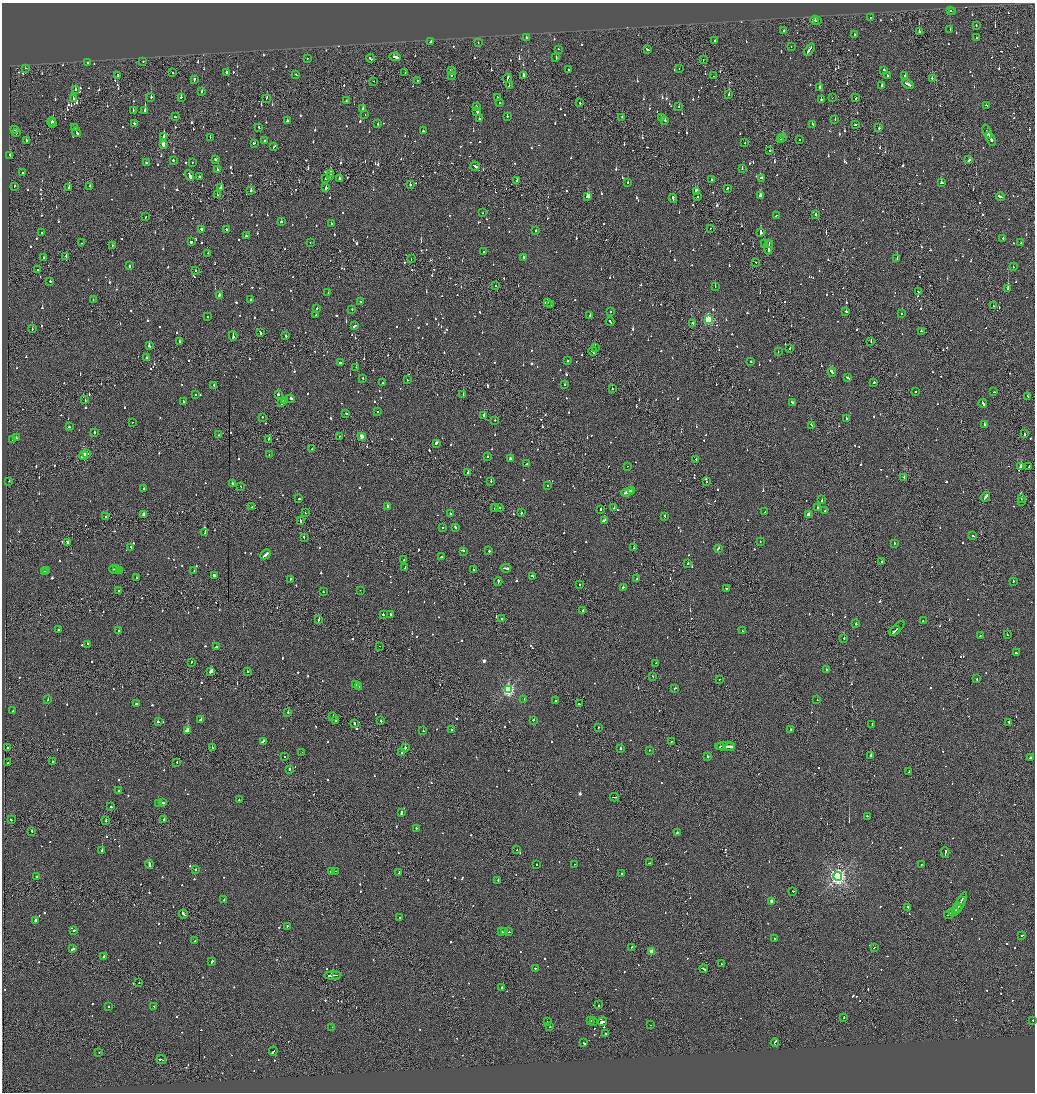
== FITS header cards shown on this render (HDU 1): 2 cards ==
NAXIS1  =                 2065
NAXIS2  =                 2180

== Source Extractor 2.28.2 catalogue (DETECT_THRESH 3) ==
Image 2065 x 2180 px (HDU 1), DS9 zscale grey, zoomed out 1/2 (1 PNG px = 2 x 2 image px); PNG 1037 x 1094 px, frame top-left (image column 1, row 2179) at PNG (2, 3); each listed source drawn as its Kron ellipse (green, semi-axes under 4 px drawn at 4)
Background -0.0878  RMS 0.063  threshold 0.188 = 3 sigma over >= 5 px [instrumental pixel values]
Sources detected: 1524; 73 cannot appear on this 1/2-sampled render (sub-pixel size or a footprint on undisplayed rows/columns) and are neither listed nor drawn; of the other 1451, the 500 brightest by FLUX_AUTO listed and drawn (951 fainter detections omitted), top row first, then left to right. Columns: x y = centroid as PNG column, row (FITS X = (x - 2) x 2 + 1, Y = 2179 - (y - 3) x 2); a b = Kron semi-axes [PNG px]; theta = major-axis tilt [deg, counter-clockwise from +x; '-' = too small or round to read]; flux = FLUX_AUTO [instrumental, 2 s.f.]
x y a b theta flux
950 11 2 2 - 73
953 12 2 1 - 63
871 17 2 2 - 75
815 20 4 2 - 130
817 21 2 1 - 80
976 25 2 2 - 82
950 30 2 2 - 120
783 31 2 2 - 170
919 32 3 2 - 460
854 34 2 2 - 160
526 37 2 2 - 200
977 38 2 2 - 110
714 40 2 2 - 140
431 41 3 2 - 150
478 43 2 1 - 73
791 47 2 2 - 64
558 49 2 2 - 63
648 49 4 2 - 210
809 50 7 2 54 240
395 57 5 2 - 220
307 58 2 2 - 81
370 58 4 2 - 240
556 58 2 2 - 110
703 60 2 1 - 61
143 61 2 2 - 120
87 62 2 2 - 63
25 68 2 1 - 76
679 68 2 1 - 62
569 69 2 2 - 74
451 70 3 2 - 91
884 70 2 2 - 86
172 72 2 1 - 72
227 72 2 2 - 410
405 72 2 1 - 84
296 74 2 2 - 95
118 75 4 2 - 270
451 75 2 2 - 160
523 75 2 2 - 170
887 75 2 2 - 63
905 75 2 2 - 160
713 76 2 1 - 110
507 78 4 2 - 130
932 78 2 2 - 110
194 80 3 2 - 190
417 80 2 2 - 79
374 81 2 1 - 62
908 84 6 2 -23 190
882 85 2 2 - 100
509 86 3 2 - 83
820 88 2 2 - 310
75 90 2 2 - 95
202 91 2 2 - 160
729 94 3 2 - 82
151 97 2 2 - 180
181 97 2 2 - 250
497 97 3 2 - 84
73 98 2 2 - 130
267 98 2 2 - 230
832 98 2 1 - 71
855 98 2 1 - 150
821 99 2 2 - 310
346 100 2 2 - 65
500 103 2 2 - 240
580 103 2 2 - 120
986 105 3 2 - 61
476 106 2 2 - 94
679 107 2 2 - 64
363 108 2 2 - 340
133 111 2 2 - 100
145 111 2 2 - 960
477 112 3 2 - 160
365 114 2 2 - 64
507 116 2 2 - 89
175 117 2 2 - 230
622 117 2 1 - 99
661 118 2 1 - 66
479 119 2 2 - 170
835 119 2 2 - 76
287 120 2 2 - 90
665 121 2 2 - 120
51 122 4 2 - 130
134 123 3 2 - 130
53 124 2 1 - 220
378 124 2 2 - 83
813 125 3 2 - 110
855 125 3 1 - 220
258 127 2 2 - 62
75 128 2 2 - 130
879 128 2 2 - 180
14 130 2 2 - 100
423 131 2 2 - 180
76 132 5 2 - 390
987 132 7 2 -69 660
16 133 2 2 - 130
164 136 3 2 - 70
210 137 2 2 - 74
782 137 2 1 - 1100
991 139 7 2 -63 770
264 140 2 2 - 150
780 140 2 1 - 340
800 140 2 2 - 79
26 141 3 1 - 350
254 143 3 2 - 110
745 143 2 2 - 99
163 145 3 2 - 110
274 147 3 2 - 86
770 151 2 2 - 140
10 155 2 2 - 91
215 159 2 2 - 150
173 160 2 2 - 140
969 160 4 2 - 140
192 162 2 2 - 80
146 163 2 2 - 310
475 166 5 2 - 250
742 168 3 2 - 89
217 170 2 2 - 130
23 173 3 2 - 81
331 173 2 2 - 68
190 175 6 2 -62 1500
331 176 2 1 - 95
199 177 2 2 - 130
326 178 2 2 - 150
339 178 2 2 - 210
762 178 3 2 - 97
711 179 2 1 - 160
517 181 3 2 - 290
628 182 2 2 - 95
942 183 3 2 - 87
410 185 2 2 - 110
14 186 3 2 - 61
90 186 2 2 - 170
69 188 2 2 - 130
221 188 2 2 - 390
326 188 2 2 - 270
727 188 2 2 - 75
251 191 2 2 - 360
696 192 3 2 - 520
217 195 2 1 - 62
588 196 3 2 - 470
698 196 2 2 - 270
760 196 3 2 - 160
1000 197 4 2 - 490
673 198 4 2 - 250
483 213 2 2 - 61
816 214 2 2 - 69
776 216 2 2 - 83
145 217 2 2 - 63
281 222 3 2 - 66
331 224 2 2 - 160
710 228 2 2 - 72
202 229 2 2 - 2300
227 230 4 2 - 120
536 230 2 2 - 84
42 233 2 2 - 72
761 233 2 2 - 420
246 236 2 2 - 74
1003 238 2 2 - 87
191 242 3 2 - 180
1021 242 2 1 - 150
82 243 2 1 - 74
310 243 2 2 - 82
765 244 2 2 - 77
769 244 4 1 - 200
112 245 2 1 - 100
768 247 7 2 83 340
483 251 2 2 - 65
207 253 2 2 - 160
66 256 2 2 - 110
523 257 2 2 - 110
44 258 2 2 - 62
411 259 2 1 - 97
897 259 2 1 - 190
756 262 2 2 - 110
129 266 2 2 - 290
1013 267 2 2 - 80
38 270 2 2 - 110
196 271 2 1 - 500
50 281 2 2 - 88
496 286 2 1 - 160
715 287 2 2 - 92
1008 289 2 2 - 1200
918 292 3 2 - 79
328 293 2 2 - 73
219 295 3 2 - 130
93 300 2 1 - 66
250 300 2 2 - 79
361 302 2 2 - 320
547 302 2 2 - 120
551 304 2 2 - 110
993 306 2 1 - 61
317 308 2 2 - 68
352 310 2 2 - 60
846 311 2 2 - 93
611 312 2 2 - 230
316 314 2 2 - 130
901 314 2 1 - 190
590 315 2 2 - 86
207 317 2 1 - 76
708 320 3 3 - 1200
610 322 4 2 - 160
693 323 3 2 - 88
355 326 3 2 - 170
32 329 2 2 - 200
921 331 2 2 - 65
260 332 4 2 - 150
233 336 5 2 - 250
286 336 2 2 - 88
179 342 2 2 - 140
871 342 2 1 - 88
149 346 3 2 - 380
595 347 2 2 - 160
790 348 2 2 - 160
593 351 4 2 - 1200
778 352 2 1 - 89
146 358 2 2 - 180
568 361 2 2 - 120
750 362 2 2 - 85
341 363 3 2 - 240
356 367 2 1 - 72
832 372 4 2 - 230
363 378 2 2 - 71
848 378 4 2 - 120
407 380 2 2 - 61
383 383 2 2 - 82
873 383 3 2 - 400
214 385 2 2 - 110
564 385 2 2 - 85
612 389 2 2 - 120
915 391 2 2 - 470
994 392 2 2 - 70
195 394 2 2 - 89
463 394 2 1 - 96
278 395 2 2 - 170
1028 396 2 2 - 66
291 398 3 2 - 110
85 400 2 2 - 68
284 400 2 2 - 70
183 401 3 2 - 140
792 402 3 2 - 89
282 403 2 2 - 370
983 403 4 2 - 200
378 411 2 2 - 92
346 413 3 2 - 92
484 415 2 2 - 87
262 417 2 2 - 90
846 419 2 2 - 96
494 420 2 1 - 110
132 422 2 1 - 100
812 425 3 2 - 190
984 425 3 2 - 150
69 426 2 2 - 88
94 432 2 2 - 170
1024 434 2 2 - 320
219 435 2 1 - 76
339 436 2 2 - 85
362 436 3 2 - 220
16 438 2 2 - 120
269 439 2 2 - 66
13 440 3 2 - 88
436 443 3 2 - 140
312 449 2 2 - 91
87 454 4 2 - 340
269 455 2 1 - 88
83 456 4 2 - 370
487 457 2 2 - 64
510 459 3 2 - 190
696 459 2 2 - 62
527 464 3 2 - 93
627 466 2 2 - 63
1021 466 3 2 - 80
1029 467 3 1 - 87
467 472 3 2 - 170
904 477 2 2 - 240
9 481 2 1 - 88
491 481 2 2 - 100
706 482 2 2 - 150
233 484 3 2 - 95
240 486 2 2 - 70
547 486 2 2 - 75
143 488 2 2 - 130
632 491 3 2 - 150
628 492 6 2 18 320
985 497 5 2 - 170
1022 498 2 1 - 510
299 499 2 2 - 160
822 500 3 2 - 78
1022 502 2 2 - 110
252 507 2 1 - 74
388 507 3 2 - 620
818 507 2 2 - 120
495 508 2 2 - 97
500 508 2 1 - 62
614 508 2 1 - 180
601 510 2 2 - 120
825 511 2 2 - 150
765 512 3 2 - 84
305 513 2 1 - 140
521 513 2 2 - 86
144 514 3 2 - 84
450 514 2 1 - 91
808 515 2 2 - 140
106 516 2 2 - 99
665 516 2 2 - 70
300 520 3 1 - 100
604 520 4 2 - 210
455 527 3 2 - 220
443 528 2 2 - 83
205 533 2 2 - 77
973 536 3 2 - 69
304 537 3 2 - 130
67 542 3 2 - 110
760 542 2 2 - 76
894 543 2 2 - 100
131 547 3 2 - 110
634 548 2 1 - 130
718 548 4 2 - 93
463 551 2 2 - 300
489 551 2 2 - 160
266 554 6 2 44 240
441 556 2 2 - 67
404 560 2 1 - 79
882 562 2 1 - 76
688 563 2 2 - 180
405 567 3 2 - 80
506 568 5 2 - 200
114 569 5 1 - 190
47 570 3 2 - 130
117 570 2 2 - 80
120 570 3 2 - 130
473 570 2 2 - 150
44 571 3 2 - 160
194 571 2 1 - 370
214 575 2 2 - 400
533 576 3 2 - 88
137 577 2 2 - 62
637 579 2 2 - 71
290 580 3 2 - 270
1013 581 2 2 - 210
498 582 4 2 - 250
579 584 2 1 - 220
623 587 2 2 - 97
726 588 2 1 - 62
360 590 2 2 - 61
118 591 2 2 - 280
323 592 2 2 - 110
583 611 2 2 - 380
383 615 2 2 - 120
391 615 3 2 - 100
319 619 3 2 - 100
501 619 2 1 - 210
923 621 2 2 - 93
856 624 2 2 - 250
897 628 9 2 45 210
58 630 2 2 - 110
119 630 2 2 - 74
742 631 2 2 - 150
894 631 6 2 41 210
1007 634 2 1 - 73
980 636 2 2 - 89
844 638 2 2 - 100
87 644 2 2 - 380
379 646 2 1 - 94
216 647 2 2 - 190
1016 653 3 2 - 120
191 662 3 2 - 67
656 663 3 1 - 100
826 669 2 2 - 110
247 671 2 2 - 150
211 672 4 2 - 330
653 676 2 1 - 230
719 679 2 1 - 63
977 679 2 2 - 160
356 685 4 2 - 190
359 686 2 2 - 99
675 688 3 2 - 77
508 690 4 3 - 2000
524 699 2 2 - 79
48 700 2 2 - 86
817 700 2 1 - 83
555 701 2 2 - 180
136 704 2 2 - 88
579 704 2 2 - 72
13 711 2 2 - 63
288 712 2 1 - 290
333 716 2 1 - 130
200 720 3 2 - 130
534 720 2 2 - 180
335 721 2 2 - 110
381 721 2 2 - 100
158 722 2 2 - 180
1009 722 2 2 - 89
354 724 2 2 - 170
872 724 2 2 - 120
599 727 2 2 - 91
791 729 2 2 - 200
452 730 2 2 - 93
187 731 3 2 - 2400
423 731 2 2 - 350
263 741 3 2 - 220
671 741 2 1 - 320
720 746 2 1 - 130
730 746 5 1 - 140
725 747 10 2 -2 370
8 748 2 2 - 840
212 748 2 2 - 61
405 748 2 2 - 340
621 749 2 2 - 570
649 750 2 1 - 110
302 752 2 2 - 88
402 753 2 2 - 88
285 756 2 2 - 80
707 756 2 2 - 1800
871 756 2 1 - 1000
1030 758 4 2 - 220
52 762 2 2 - 81
177 762 2 2 - 65
8 763 2 2 - 110
289 769 2 2 - 240
909 772 3 2 - 160
119 791 2 2 - 180
614 797 5 1 - 160
239 800 2 2 - 120
158 803 2 2 - 110
163 803 2 2 - 190
111 807 2 2 - 130
401 812 4 2 - 230
867 816 2 2 - 120
164 819 2 2 - 790
11 820 2 2 - 100
106 821 2 2 - 120
416 828 2 2 - 130
32 831 2 2 - 240
677 832 2 2 - 270
517 849 2 2 - 120
102 850 2 2 - 890
945 852 5 1 - 200
650 863 3 2 - 130
149 864 4 2 - 330
537 864 2 2 - 120
574 864 2 2 - 70
921 864 2 2 - 210
195 869 2 2 - 120
335 871 2 1 - 100
332 872 3 2 - 130
399 873 3 2 - 96
621 874 3 2 - 110
838 876 4 4 - 4300
37 877 2 2 - 950
498 881 3 2 - 110
793 891 2 2 - 97
224 900 2 2 - 230
961 900 3 1 - 190
772 901 3 2 - 110
960 903 12 2 61 500
908 908 3 2 - 160
957 908 2 2 - 150
954 911 5 2 - 350
183 914 4 2 - 210
949 914 6 1 29 220
400 917 2 2 - 69
36 920 2 2 - 850
287 926 2 2 - 65
74 930 2 2 - 91
502 931 2 2 - 80
505 932 4 2 - 210
509 932 3 1 - 190
1022 935 3 2 - 85
775 939 2 2 - 63
195 941 2 2 - 72
632 947 2 2 - 69
874 947 3 1 - 88
73 949 3 2 - 220
652 952 3 2 - 260
104 956 2 2 - 120
212 961 4 2 - 250
721 964 2 2 - 71
535 968 2 2 - 66
704 969 4 2 - 250
336 975 2 1 - 110
333 976 8 2 2 330
139 983 2 1 - 88
501 987 2 2 - 130
598 1005 3 1 - 170
154 1006 2 2 - 65
108 1007 2 2 - 210
844 1017 2 2 - 63
1033 1020 2 2 - 81
591 1021 2 2 - 190
548 1022 2 1 - 210
593 1022 2 2 - 310
603 1022 4 2 - 150
650 1025 2 2 - 65
332 1027 2 1 - 110
550 1027 2 2 - 210
606 1034 2 1 - 420
584 1043 3 2 - 100
775 1043 4 2 - 240
273 1051 4 2 - 160
99 1053 2 2 - 67
161 1060 5 2 - 280
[951 fainter detections neither listed nor drawn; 73 sub-pixel or undisplayed-footprint detections neither listed nor drawn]